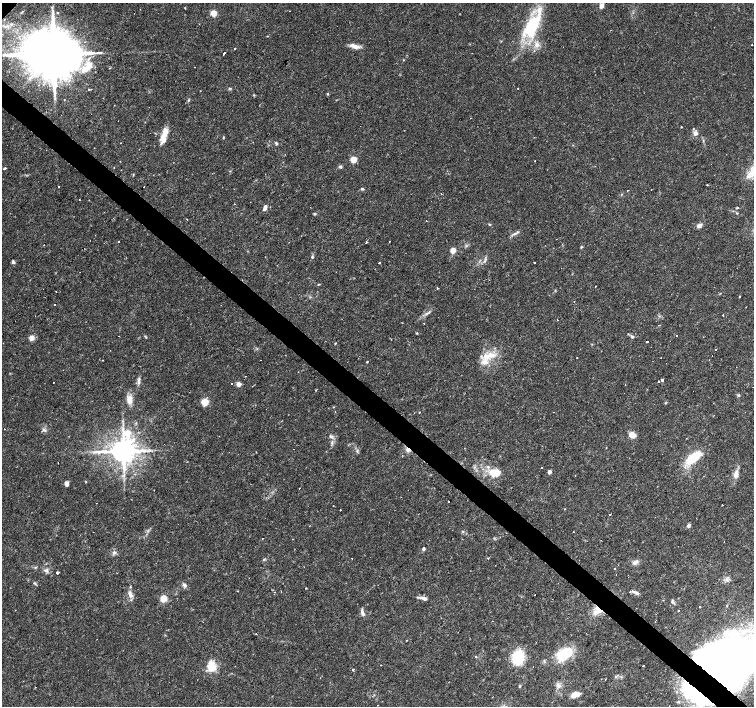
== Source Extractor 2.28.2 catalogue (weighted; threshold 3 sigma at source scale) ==
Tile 6 of 4 x 4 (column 2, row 2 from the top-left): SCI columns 1504-3006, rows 3045-4451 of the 6011 x 6021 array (HDU 1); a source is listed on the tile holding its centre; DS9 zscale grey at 2 x 2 block average (1 PNG px = mean of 2 x 2 image px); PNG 756 x 708 px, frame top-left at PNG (2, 3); no overlay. Shown black and unused: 4% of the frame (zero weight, under 2 of 3 exposures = <1% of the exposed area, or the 3 px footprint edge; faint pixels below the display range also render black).
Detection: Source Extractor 2.28.2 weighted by HDU 2 'WHT'; one run over the whole footprint, this tile lists its part. Background 0.032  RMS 0.0033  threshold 0.0146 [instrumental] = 3 sigma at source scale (4.5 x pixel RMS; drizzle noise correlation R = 1.50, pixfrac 1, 0.0396/0.0396 arcsec/px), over >= 5 px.
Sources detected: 179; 3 inside a brighter object's white glare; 22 cosmic-ray / hot-pixel residue — not listed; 8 inside a brighter listed object's ellipse — not listed separately; the other 146 listed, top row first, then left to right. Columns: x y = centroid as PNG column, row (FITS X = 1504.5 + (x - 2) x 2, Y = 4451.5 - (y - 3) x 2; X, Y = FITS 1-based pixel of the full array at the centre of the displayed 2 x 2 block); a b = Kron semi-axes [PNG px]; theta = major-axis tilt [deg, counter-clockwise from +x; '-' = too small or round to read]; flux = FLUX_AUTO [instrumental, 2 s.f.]
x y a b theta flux
601 6 5 4 - 3
52 7 3 2 - 0.63
289 11 2 2 - 0.19
134 13 2 2 - 0.37
213 13 4 4 - 10
7 26 6 2 26 1.2
532 26 28 11 62 54
537 45 7 5 -29 3.4
355 46 14 5 -15 5
235 48 2 2 - 1.2
224 53 3 2 - 12
53 54 15 11 37 7900
4 55 2 2 - 6.5
403 60 2 2 - 0.87
89 66 14 8 58 11
109 68 3 2 - 0.34
230 88 5 2 - 0.84
518 88 2 2 - 0.42
88 89 3 2 - 0.96
327 94 3 2 - 0.61
254 95 3 3 - 0.64
189 100 4 2 - 0.69
118 121 2 2 - 0.8
681 127 2 2 - 0.36
164 134 17 6 68 9.3
696 134 7 5 20 2.5
224 137 4 2 - 0.6
703 140 4 3 - 0.79
276 143 5 3 - 1
353 159 4 4 - 11
535 161 2 2 - 0.83
340 166 5 4 - 1.1
5 168 2 2 - 19
133 174 3 2 - 0.62
707 185 2 2 - 0.93
59 186 2 2 - 0.8
144 187 2 2 - 0.39
362 189 4 3 - 0.94
627 190 2 2 - 0.49
441 194 2 2 - 0.35
621 195 3 2 - 0.46
265 207 6 3 71 3.6
310 207 2 2 - 0.8
737 208 3 2 - 0.7
737 213 3 2 - 0.54
315 214 4 3 - 0.83
187 219 2 2 - 0.89
490 225 3 3 - 0.67
699 225 8 5 33 2.8
515 233 9 2 21 1.7
390 241 2 2 - 1.3
118 242 2 2 - 0.6
366 242 2 2 - 1.9
581 247 4 3 - 0.81
453 250 4 4 - 7.3
312 257 3 3 - 0.85
13 262 6 3 -55 1.4
379 262 2 2 - 25
534 262 2 2 - 5.7
318 284 3 2 - 0.44
595 286 2 2 - 0.33
437 288 2 2 - 2.3
739 296 2 2 - 1
574 301 2 2 - 2.1
54 305 2 2 - 1.6
723 315 2 2 - 0.53
557 320 2 2 - 0.48
424 323 2 2 - 0.49
417 333 3 2 - 0.53
119 336 2 2 - 0.44
677 336 2 2 - 1.7
146 337 3 2 - 0.57
632 337 4 4 - 1.4
32 338 4 4 - 6.6
647 342 2 2 - 1.2
335 343 2 2 - 0.65
716 349 2 2 - 0.81
491 355 19 8 13 12
577 357 2 2 - 1
367 362 2 2 - 0.74
662 380 2 2 - 3.4
138 382 9 3 -78 2.1
231 384 2 2 - 0.53
239 384 3 3 - 11
315 390 3 2 - 0.37
739 395 4 3 - 0.79
129 400 9 6 -82 7.7
205 402 4 4 - 17
333 407 3 2 - 0.38
335 412 2 2 - 1.5
419 412 2 2 - 0.48
4 429 2 2 - 0.46
632 435 8 6 -28 5.6
330 436 6 2 -85 0.87
606 447 2 2 - 0.43
408 449 5 4 - 3.4
123 451 7 6 - 1400
693 457 14 6 37 30
542 467 2 2 - 0.74
549 472 2 2 - 5.3
495 473 14 10 5 13
736 474 10 6 85 4.7
67 484 5 3 - 2.5
299 488 2 2 - 0.92
449 502 2 2 - 1.2
723 505 2 2 - 0.35
565 509 2 2 - 0.33
340 510 2 2 - 0.36
610 514 2 2 - 3.1
696 518 2 2 - 0.68
689 526 4 3 - 2.1
463 531 4 3 - 0.78
424 548 5 3 - 1.3
114 552 5 4 - 2.1
264 559 4 3 - 0.74
634 562 6 6 - 2.7
35 567 3 3 - 0.8
615 568 2 2 - 1.7
46 570 7 5 -17 2.6
57 573 2 2 - 4.9
34 583 5 3 - 1
184 585 5 4 - 2.2
130 587 4 2 - 0.67
305 588 2 2 - 1
635 592 10 3 -21 2.4
130 594 10 5 -64 3.6
163 598 4 4 - 13
424 598 9 4 -17 3.3
672 601 6 3 70 1.2
700 606 2 2 - 3.1
597 610 13 8 50 8.5
678 611 2 2 - 0.7
362 613 9 3 -72 2.7
564 655 20 13 24 22
518 658 14 11 73 27
726 662 45 37 38 490
466 664 2 2 - 0.36
643 665 2 2 - 0.77
213 666 17 8 -53 9.7
353 670 2 2 - 3
616 676 3 2 - 0.78
605 679 3 2 - 0.33
520 686 4 3 - 0.86
559 686 6 5 - 2.8
688 688 21 14 83 29
575 695 9 5 17 8.2
Overlapping masked pixels (flux is a lower limit): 5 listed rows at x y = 53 54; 408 449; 597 610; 726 662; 688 688
Isophote crosses this tile's border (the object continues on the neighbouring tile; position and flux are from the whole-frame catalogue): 1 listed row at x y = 726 662
Diffuse or blended objects may show on this block-average render without a row.